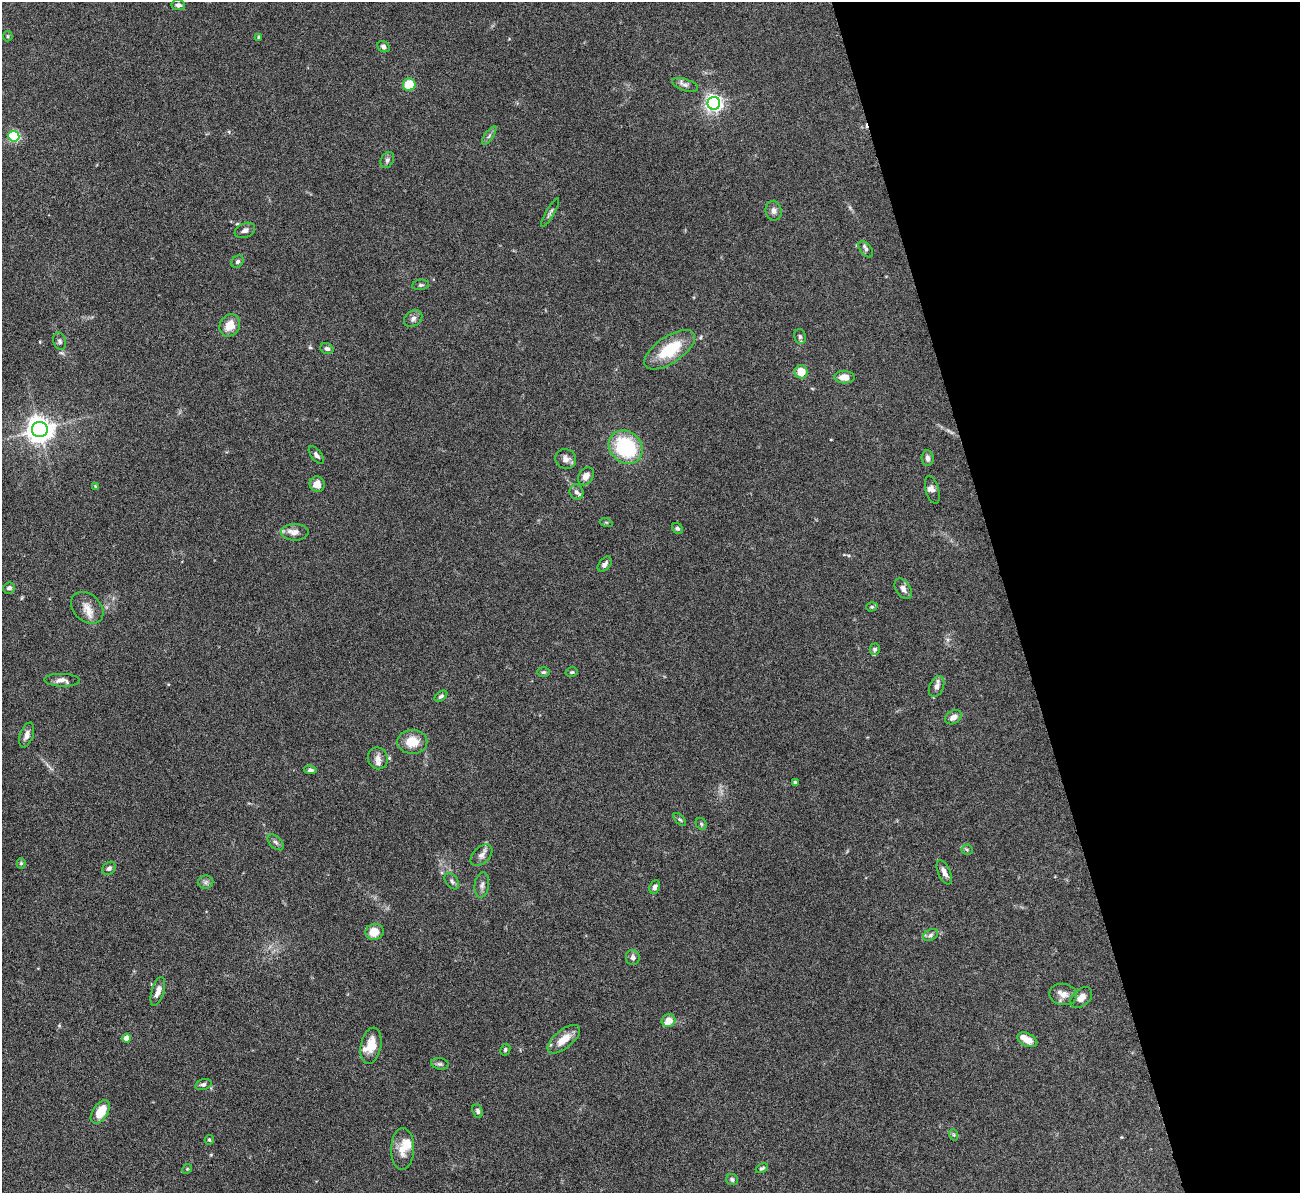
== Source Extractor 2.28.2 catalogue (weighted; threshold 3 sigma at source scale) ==
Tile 12 of 4 x 4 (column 4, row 3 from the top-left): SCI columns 3897-5194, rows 1466-2656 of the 5251 x 5196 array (HDU 1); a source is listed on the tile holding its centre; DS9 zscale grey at full resolution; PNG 1302 x 1195 px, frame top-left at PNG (2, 2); each listed source drawn as its Kron ellipse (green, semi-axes under 4 px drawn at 4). Shown black and unused: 22% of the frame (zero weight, under 5 of 9 exposures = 3% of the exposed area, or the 3 px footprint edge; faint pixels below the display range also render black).
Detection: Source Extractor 2.28.2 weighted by HDU 2 'WHT'; one run over the whole footprint, this tile lists its part. Background 0.12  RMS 0.0038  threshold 0.0155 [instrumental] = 3 sigma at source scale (4.09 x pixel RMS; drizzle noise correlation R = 1.36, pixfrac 0.8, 0.05/0.05 arcsec/px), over >= 5 px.
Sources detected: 97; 1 cosmic-ray / hot-pixel residue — neither listed nor drawn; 8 inside a brighter listed object's ellipse — not listed separately; the other 88 listed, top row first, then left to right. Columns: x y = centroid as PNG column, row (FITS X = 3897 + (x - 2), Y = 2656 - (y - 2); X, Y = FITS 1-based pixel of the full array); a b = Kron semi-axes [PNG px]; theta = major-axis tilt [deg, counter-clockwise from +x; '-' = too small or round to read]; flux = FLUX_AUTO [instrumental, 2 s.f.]
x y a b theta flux
178 5 7 5 -8 0.99
8 36 5 4 - 0.46
259 37 4 3 - 0.39
383 47 6 5 - 1.1
409 85 6 6 - 8.3
685 85 13 6 -18 1.3
714 103 6 6 - 130
489 135 11 3 55 0.73
14 136 5 5 - 35
387 160 8 6 62 1
774 211 10 8 -81 1.5
550 213 16 3 60 0.78
245 230 10 7 22 1.4
866 249 9 5 -52 0.94
237 262 7 5 45 0.81
421 285 8 5 6 0.7
413 319 10 7 36 1.3
230 325 11 10 - 4.4
800 337 8 6 -76 0.9
60 341 9 6 -72 0.84
327 349 7 5 -21 0.88
670 350 29 13 34 14
801 372 6 6 - 5.6
844 377 10 6 -1 3.6
40 430 8 7 - 380
626 447 18 15 -42 26
316 455 11 5 -52 1.1
928 458 8 6 -84 1.3
566 459 10 10 - 2.2
586 476 10 7 57 2.4
317 484 8 7 - 2.6
95 486 4 4 - 0.34
932 490 14 6 -74 1.2
577 492 8 6 -77 1.1
606 522 6 4 -19 0.4
677 528 6 5 - 0.7
295 532 14 8 0 2.4
605 564 9 5 50 1.1
9 588 6 5 - 0.91
903 589 11 7 -57 1.9
872 607 6 4 18 0.5
87 608 18 13 -43 3.9
875 649 6 5 - 0.66
543 672 6 5 - 0.65
572 672 6 4 14 0.54
62 680 17 6 -2 1.9
937 686 11 7 67 1.8
441 696 7 4 36 0.77
953 717 9 6 32 2.4
27 735 13 6 70 1.8
412 742 15 12 -1 6.4
378 758 11 10 - 2.1
310 770 6 4 -9 0.83
795 782 3 3 - 0.49
680 820 8 4 -47 0.54
701 824 6 5 - 0.55
276 842 10 5 -44 1
967 850 5 5 - 0.52
481 855 13 8 44 1.6
21 863 5 4 - 0.49
109 868 7 6 - 1.1
944 872 13 6 -66 2.2
452 881 9 6 -53 0.95
206 882 8 6 1 1
482 885 12 7 81 1.5
655 887 7 5 65 1.1
374 932 9 8 - 4.6
930 935 8 5 28 0.95
633 957 7 7 - 1.3
158 991 15 6 73 2.4
1063 994 14 10 -9 2.5
1081 998 13 8 41 2.4
668 1021 7 6 - 4.3
126 1038 4 4 - 2.9
564 1039 19 9 39 4.9
1027 1040 10 6 -25 3.3
371 1046 18 10 78 5.5
505 1050 6 5 - 0.55
440 1064 9 5 -9 0.8
203 1084 8 5 16 0.88
478 1111 7 5 -68 0.86
100 1112 13 7 56 6.9
954 1135 6 4 -71 0.46
209 1140 5 4 - 0.55
403 1149 21 11 88 4.5
762 1168 6 4 27 0.6
187 1169 5 4 - 0.39
732 1179 6 5 - 0.74